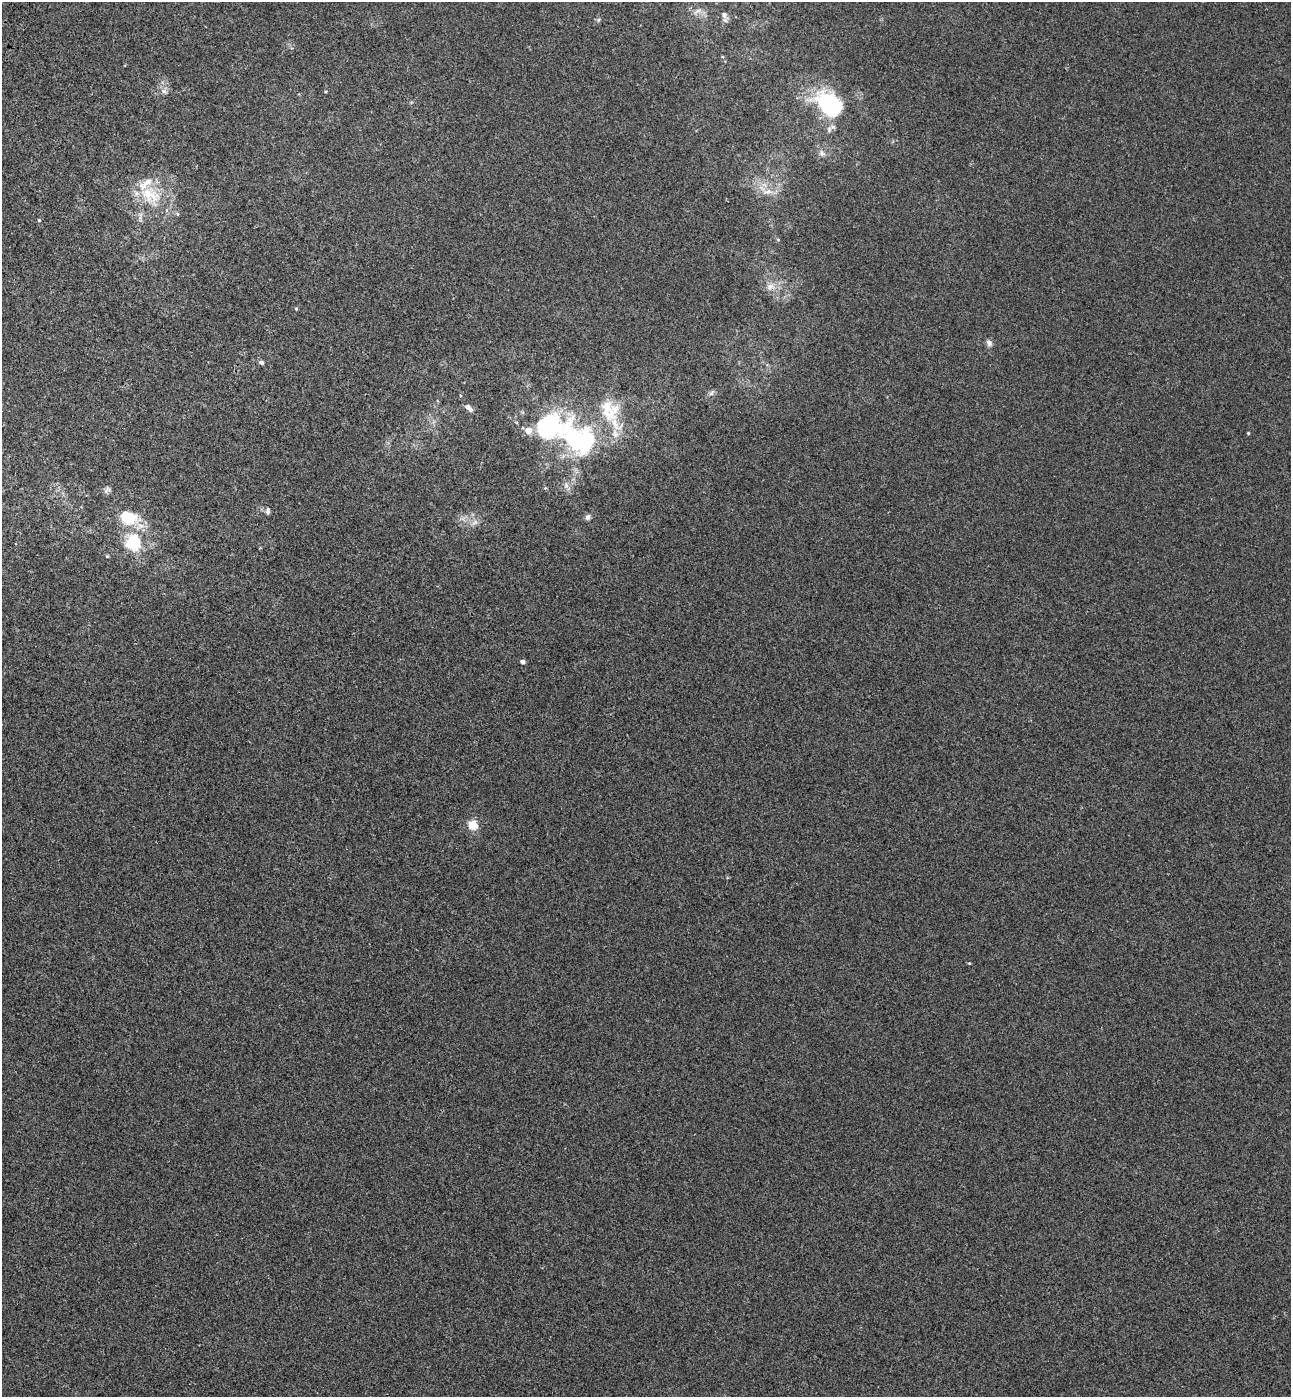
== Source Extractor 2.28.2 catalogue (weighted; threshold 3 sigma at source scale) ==
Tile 11 of 4 x 4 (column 3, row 3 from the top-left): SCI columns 2965-4253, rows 1463-2857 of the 5802 x 5712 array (HDU 1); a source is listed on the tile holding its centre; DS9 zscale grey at full resolution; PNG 1293 x 1399 px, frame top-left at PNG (2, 2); no overlay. Shown black and unused: <1% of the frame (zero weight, under 3 of 4 exposures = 6% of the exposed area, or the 3 px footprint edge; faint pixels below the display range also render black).
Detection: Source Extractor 2.28.2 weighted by HDU 2 'WHT'; one run over the whole footprint, this tile lists its part. Background 5.32e-04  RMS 0.004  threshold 0.0179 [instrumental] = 3 sigma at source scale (4.5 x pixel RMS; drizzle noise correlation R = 1.50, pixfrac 1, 0.05/0.05 arcsec/px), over >= 5 px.
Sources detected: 34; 3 inside a brighter listed object's ellipse — not listed separately; the other 31 listed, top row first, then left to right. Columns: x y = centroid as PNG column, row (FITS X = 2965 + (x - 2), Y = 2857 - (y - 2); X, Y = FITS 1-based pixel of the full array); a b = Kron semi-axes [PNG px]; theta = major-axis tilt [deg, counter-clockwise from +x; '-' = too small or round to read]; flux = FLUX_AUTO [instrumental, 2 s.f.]
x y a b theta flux
697 11 10 5 27 1.4
724 15 9 7 -76 1.5
598 20 6 4 71 0.53
723 57 5 4 - 0.44
164 91 8 6 -21 1.2
829 104 37 25 -41 30
822 153 9 7 -37 1.4
768 191 13 6 12 2.6
150 195 36 22 -33 17
39 220 4 4 - 0.46
778 240 5 3 - 0.36
770 286 12 8 9 2.6
296 308 5 4 - 0.48
989 343 9 8 - 1.3
261 362 6 5 - 0.92
711 393 7 5 32 0.96
468 408 11 6 -41 1.9
609 410 34 27 -69 17
1248 433 4 3 - 0.42
577 439 57 36 -36 55
566 485 8 6 -90 1.4
107 490 11 7 32 1.2
268 511 9 5 83 0.98
588 517 7 6 - 1.1
129 518 29 20 -15 13
475 522 11 6 36 1.6
134 543 22 22 - 17
107 556 4 4 - 0.42
522 662 4 4 - 1.3
473 825 5 5 - 18
969 963 4 3 - 0.33